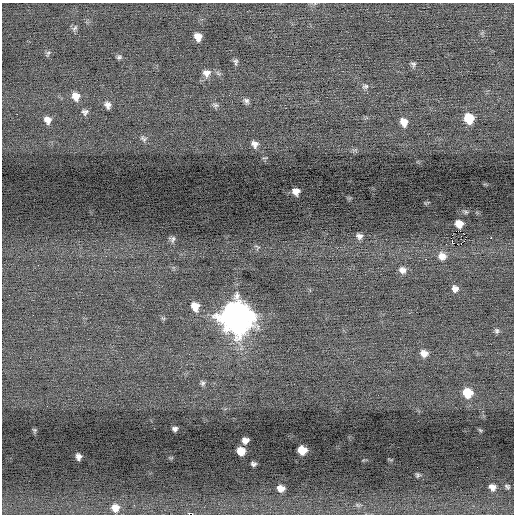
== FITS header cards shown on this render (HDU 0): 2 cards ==
NAXIS1  =                  512 / Axis length
NAXIS2  =                  512 / Axis length

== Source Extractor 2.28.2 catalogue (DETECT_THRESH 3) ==
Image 512 x 512 px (HDU 0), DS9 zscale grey, 1 PNG px = 1 image px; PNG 516 x 516 px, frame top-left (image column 1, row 512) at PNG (2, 3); no overlay
Background -0.125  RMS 0.69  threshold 2.08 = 3 sigma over >= 5 px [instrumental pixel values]
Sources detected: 55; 3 with non-positive FLUX_AUTO (blend fragments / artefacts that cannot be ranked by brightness) are not listed; the other 52 listed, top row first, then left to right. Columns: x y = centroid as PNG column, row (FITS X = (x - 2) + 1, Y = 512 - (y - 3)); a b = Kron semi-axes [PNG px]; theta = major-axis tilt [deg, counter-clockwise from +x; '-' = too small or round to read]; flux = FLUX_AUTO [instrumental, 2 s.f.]
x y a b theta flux
75 28 9 5 53 110
198 37 7 6 - 360
48 53 8 4 57 78
119 57 7 5 1 89
236 62 8 6 -89 100
413 64 7 6 - 100
206 73 11 10 - 290
365 86 9 7 6 130
76 96 10 8 -65 420
246 101 8 6 -51 130
108 105 8 7 - 200
215 105 8 6 -14 110
85 112 8 7 - 150
469 118 9 8 - 1000
47 120 9 8 - 270
404 122 9 7 -72 410
143 139 10 7 -30 150
254 144 9 8 - 230
296 191 6 6 - 290
459 224 7 6 - 450
458 231 3 2 - 1000
359 236 8 7 - 180
491 238 2 2 - 910
172 239 8 8 - 140
461 243 2 2 - 31
257 247 8 6 -53 94
442 256 10 9 - 360
426 259 2 2 - 370
38 265 2 2 - 66
402 270 9 8 - 240
455 288 7 7 - 210
195 306 10 8 -71 500
236 317 14 13 - 67000
163 318 6 4 -18 56
497 331 7 6 - 110
424 353 8 7 - 320
202 383 8 6 -64 110
467 393 9 8 - 990
47 406 2 2 - 54
175 429 5 4 - 120
35 430 7 4 90 57
480 430 6 3 -19 45
245 440 6 5 - 250
302 450 7 7 - 720
241 451 7 6 - 610
78 457 6 5 - 180
253 464 5 4 - 97
417 475 6 5 - 70
507 486 7 4 -33 89
492 487 7 6 - 240
281 488 7 6 - 330
115 508 10 9 - 430
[3 non-positive-flux detections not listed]